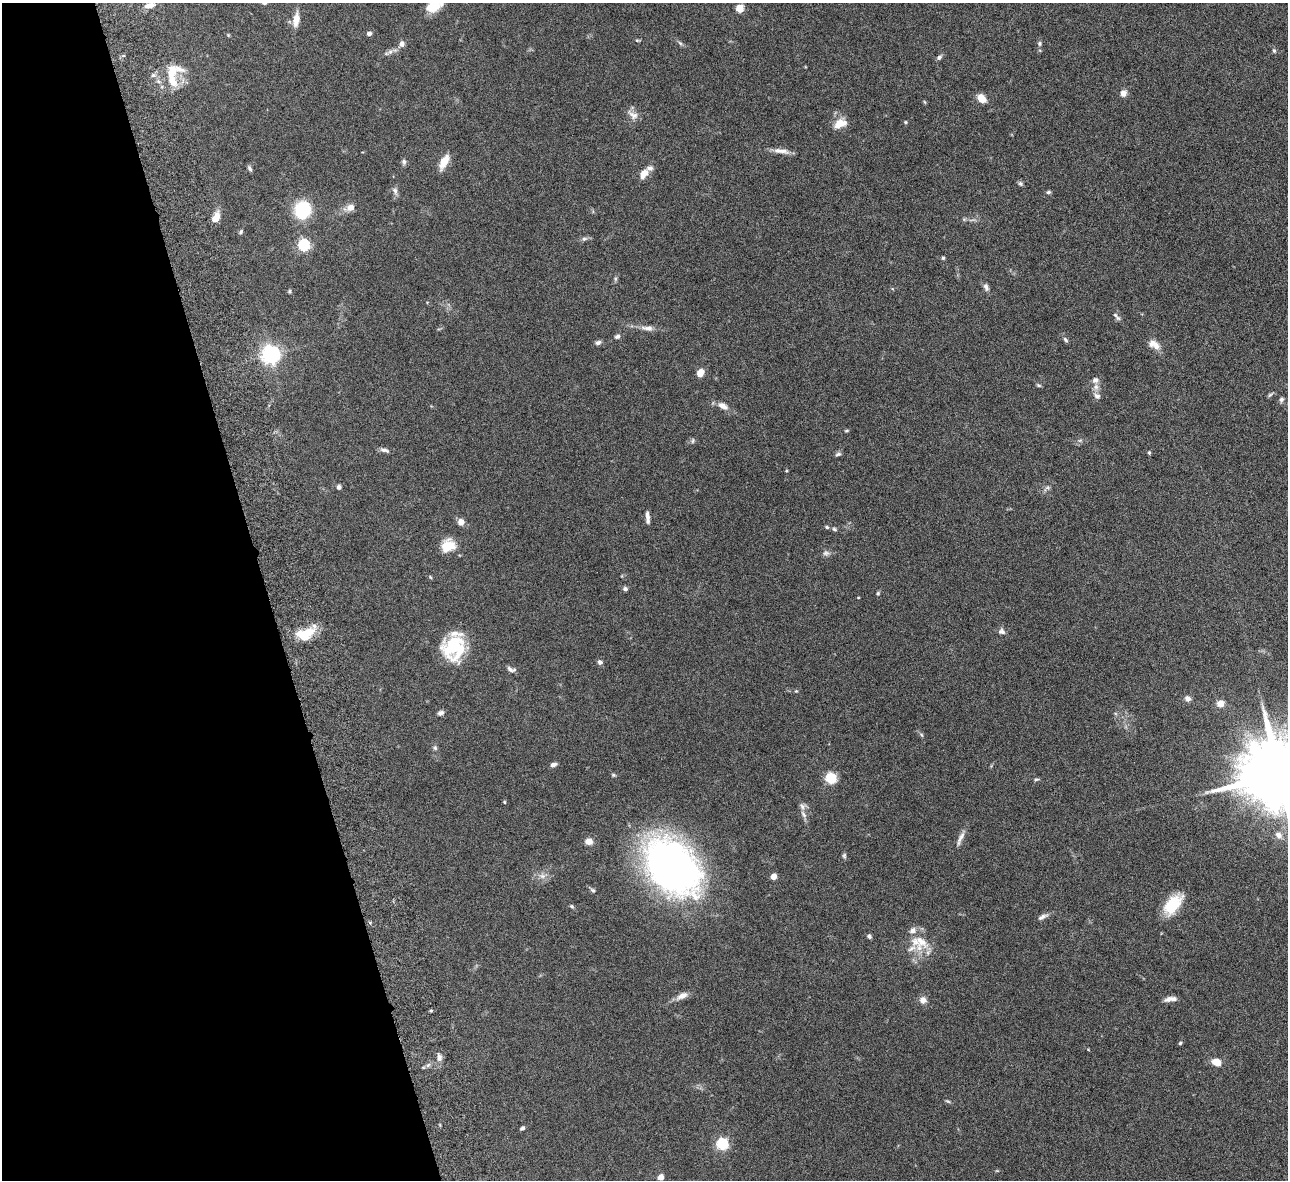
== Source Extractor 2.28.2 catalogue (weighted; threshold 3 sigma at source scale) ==
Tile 5 of 4 x 4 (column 1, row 2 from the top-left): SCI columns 56-1341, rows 2642-3819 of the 5257 x 5162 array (HDU 1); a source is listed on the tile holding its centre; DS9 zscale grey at full resolution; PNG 1290 x 1182 px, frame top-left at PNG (2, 3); no overlay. Shown black and unused: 21% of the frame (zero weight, under 6 of 12 exposures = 3% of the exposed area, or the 3 px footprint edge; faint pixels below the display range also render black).
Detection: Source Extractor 2.28.2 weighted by HDU 2 'WHT'; one run over the whole footprint, this tile lists its part. Background 0.125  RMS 0.0034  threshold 0.0139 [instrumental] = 3 sigma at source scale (4.09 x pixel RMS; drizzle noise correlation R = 1.36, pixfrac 0.8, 0.05/0.05 arcsec/px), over >= 5 px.
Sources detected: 118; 8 inside a brighter listed object's ellipse — not listed separately; the other 110 listed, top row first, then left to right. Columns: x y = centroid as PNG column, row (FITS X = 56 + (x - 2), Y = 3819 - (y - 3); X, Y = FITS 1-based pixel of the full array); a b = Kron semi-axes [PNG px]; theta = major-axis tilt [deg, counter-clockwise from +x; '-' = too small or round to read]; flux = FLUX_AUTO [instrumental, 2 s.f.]
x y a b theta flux
264 3 6 5 - 0.7
150 5 12 6 16 2.4
434 5 15 11 29 6.7
740 8 5 5 - 10
296 20 18 7 83 3.1
369 33 5 4 - 1
637 40 5 5 - 0.38
680 43 7 4 -45 0.56
402 44 7 6 - 1.3
1039 44 6 6 - 0.58
1274 51 6 4 -68 0.47
390 52 7 6 - 0.89
939 57 6 5 - 0.79
153 75 6 5 - 0.72
172 76 34 11 -86 7.1
1123 93 7 6 - 1.8
981 99 9 7 -50 3.6
633 115 17 9 -37 2
906 122 4 4 - 0.32
840 123 16 10 22 3.8
781 151 22 6 -7 2.3
444 161 16 7 61 4.5
404 162 7 6 - 0.79
249 168 8 4 -58 0.66
644 174 12 7 60 2.8
1020 184 6 6 - 0.59
395 191 10 7 -66 1.1
1048 192 6 4 17 0.51
350 208 8 7 - 2.3
302 210 11 10 - 24
216 217 11 6 62 3.9
241 232 7 4 47 0.48
584 239 8 5 16 0.81
304 245 5 5 - 37
943 258 5 4 - 0.43
615 279 7 4 72 0.5
986 287 11 6 -68 1
289 291 5 5 - 0.42
1117 318 8 6 -32 0.78
647 328 18 7 -4 2.1
617 336 7 5 25 0.84
1065 340 8 5 -46 0.6
598 343 7 5 24 0.84
1156 346 13 10 -64 2.3
271 355 6 6 - 150
700 373 8 7 - 2.7
1039 385 7 4 -19 0.44
1096 387 8 7 - 1.5
1270 395 9 4 36 0.5
1097 396 9 7 -36 1.3
1281 399 7 6 - 0.72
723 406 11 7 -27 2.3
847 431 6 3 1 0.37
1080 440 6 4 19 0.48
693 441 7 3 81 0.41
384 450 12 5 -11 0.99
1149 453 5 4 - 0.39
838 454 8 5 25 0.71
339 487 6 5 - 0.73
647 517 14 4 -86 1.4
461 522 7 6 - 2
827 527 6 4 -17 0.48
834 529 7 5 -18 0.54
448 546 15 13 30 6.1
826 553 10 6 1 0.96
430 577 6 3 -46 0.33
625 589 6 5 - 0.72
878 593 5 5 - 0.41
1002 631 9 7 -15 1
305 634 21 13 19 8.4
454 646 21 17 80 25
600 662 6 6 - 0.89
511 669 12 6 -14 1.2
796 691 4 4 - 0.3
1188 698 8 7 - 1.1
1220 703 7 6 - 2.9
441 713 8 5 22 0.88
921 735 6 4 -46 0.47
435 748 7 5 -87 0.59
553 765 7 5 17 1.1
1280 774 22 16 5 4400
613 775 6 4 -21 0.41
831 778 5 5 - 28
1036 779 7 3 8 0.44
504 802 4 4 - 0.31
803 814 12 6 -60 1.3
1278 835 11 8 -42 1.7
960 838 22 6 65 1.8
589 841 7 6 - 2.5
844 856 8 5 82 0.56
672 866 66 45 -48 130
542 876 9 7 13 1.4
774 876 4 4 - 4.4
593 890 7 5 -44 0.61
1173 905 24 13 51 9.9
572 906 5 4 - 0.47
1042 917 14 5 27 1.2
869 936 5 4 - 0.63
921 942 26 17 -53 7.3
682 996 17 7 27 2
1168 999 12 6 22 1.5
923 1000 9 8 - 1.8
431 1011 5 3 - 0.34
1180 1043 5 4 - 0.37
439 1057 11 7 88 1.5
1216 1062 8 6 -22 4.1
948 1101 8 4 -22 0.4
522 1128 5 4 - 0.66
722 1144 5 5 - 34
661 1177 4 4 - 4.2
Isophote crosses this tile's border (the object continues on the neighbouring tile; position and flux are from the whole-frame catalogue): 3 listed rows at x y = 264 3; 434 5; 1280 774